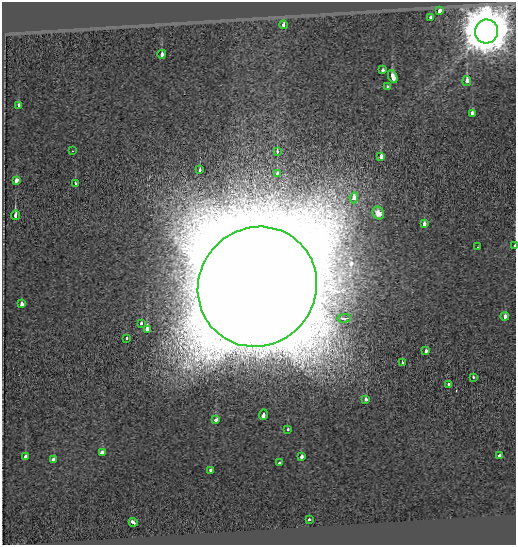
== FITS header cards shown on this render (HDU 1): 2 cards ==
NAXIS1  =                  514
NAXIS2  =                  543

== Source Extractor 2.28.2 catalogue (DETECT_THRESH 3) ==
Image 514 x 543 px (HDU 1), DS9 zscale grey, 1 PNG px = 1 image px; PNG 518 x 547 px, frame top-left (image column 1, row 543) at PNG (2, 2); each listed source drawn as its Kron ellipse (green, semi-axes under 4 px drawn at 4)
Background -0.112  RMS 0.055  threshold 0.166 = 3 sigma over >= 5 px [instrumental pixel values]
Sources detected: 48; all 48 listed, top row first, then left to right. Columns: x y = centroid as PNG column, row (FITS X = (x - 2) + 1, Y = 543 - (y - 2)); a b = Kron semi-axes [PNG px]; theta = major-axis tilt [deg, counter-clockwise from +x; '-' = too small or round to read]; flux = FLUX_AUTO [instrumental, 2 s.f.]
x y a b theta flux
440 11 4 3 - 110
431 18 3 3 - 30
283 25 4 3 - 29
486 31 12 11 - 18000
162 54 4 3 - 59
383 70 3 3 - 28
393 77 7 3 -66 160
467 81 5 3 - 94
388 87 4 3 - 56
19 105 3 3 - 16
472 113 4 3 - 25
72 151 3 2 - 2
277 151 3 3 - 31
381 157 3 3 - 110
200 170 4 3 - 18
277 173 3 3 - 46
16 180 4 3 - 62
75 184 3 3 - 29
354 198 5 4 - 43
378 213 6 5 - 39
15 215 5 3 - 110
424 224 4 3 - 44
515 246 3 2 - 44
478 247 2 2 - 3.7
257 287 61 58 49 480000
21 303 4 3 - 83
505 316 4 3 - 36
344 318 7 4 2 34
141 323 3 3 - 22
147 329 4 3 - 110
126 338 3 3 - 12
426 351 3 3 - 21
402 363 3 2 - 30
473 377 3 2 - 17
449 384 3 3 - 17
366 399 3 3 - 49
263 415 5 3 - 85
216 420 4 3 - 36
288 430 3 3 - 25
102 453 4 3 - 94
499 456 3 3 - 26
25 457 3 3 - 110
301 457 3 3 - 94
54 459 4 3 - 63
279 463 4 3 - 47
211 470 4 3 - 43
309 519 3 3 - 13
133 522 5 3 - 64
At the frame edge (FLAGS 8, measured only in part): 1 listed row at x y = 515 246